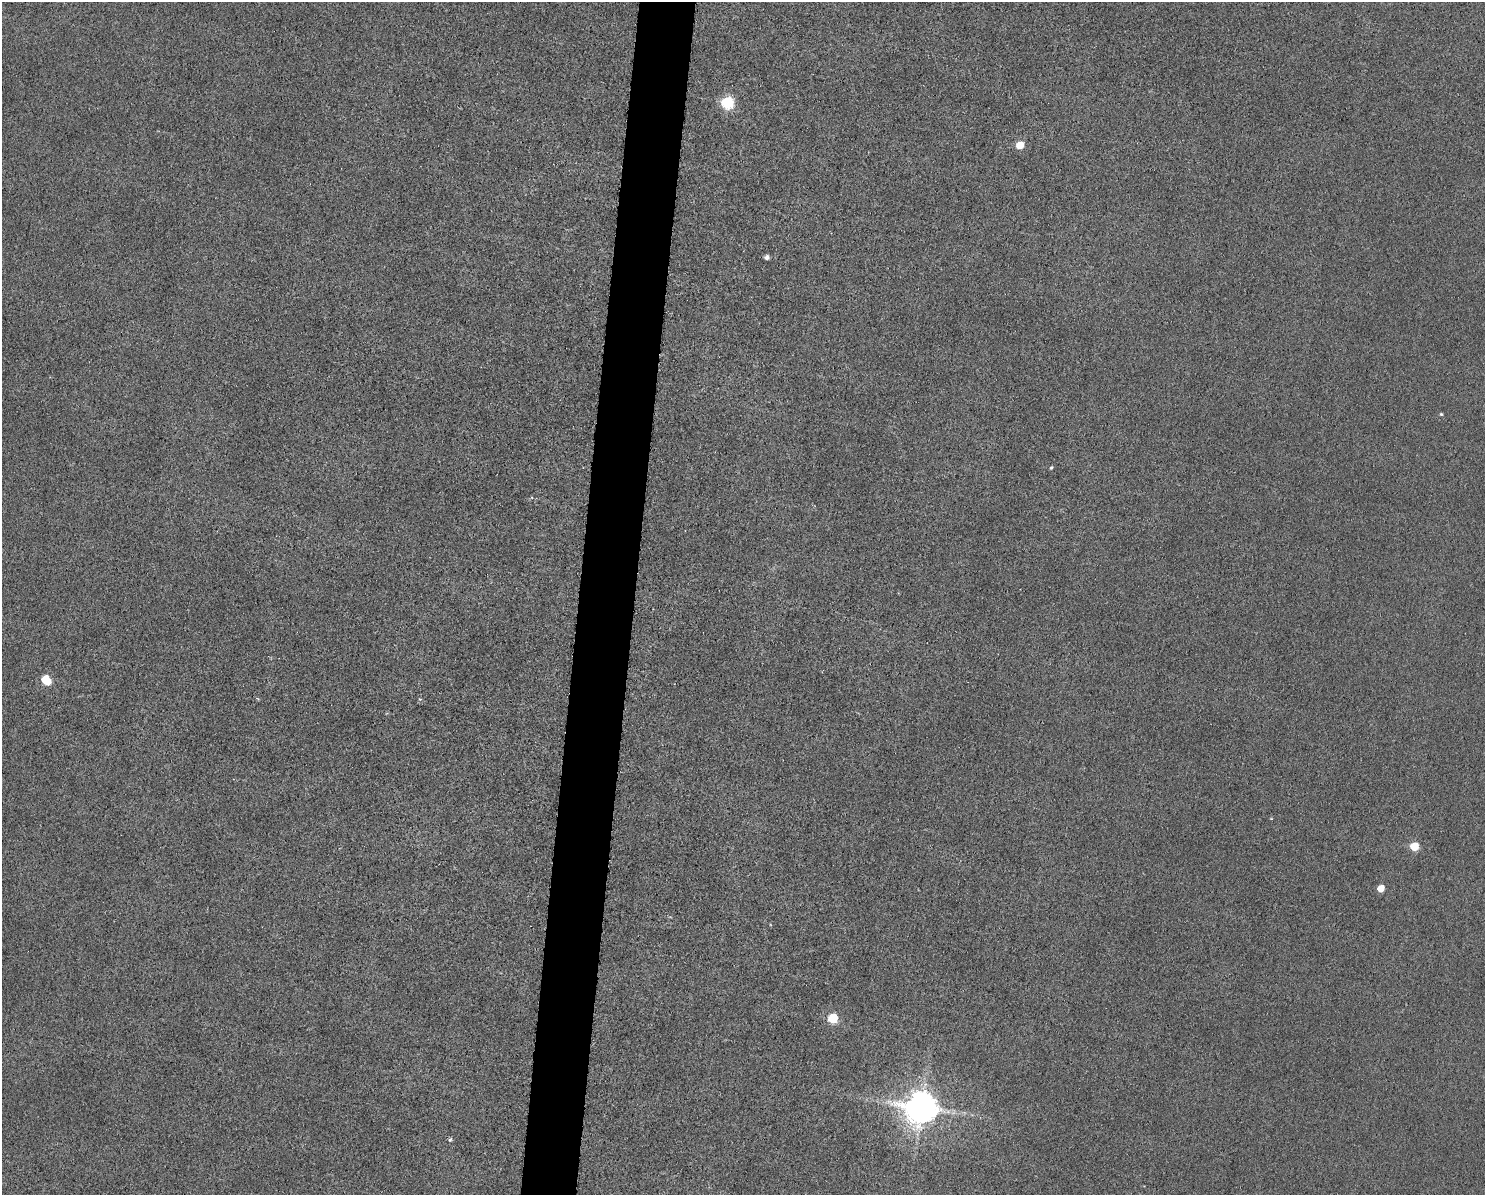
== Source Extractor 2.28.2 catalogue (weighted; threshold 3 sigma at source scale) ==
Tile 8 of 3 x 4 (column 2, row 3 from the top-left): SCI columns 1716-3198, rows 1198-2390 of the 4800 x 4779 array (HDU 1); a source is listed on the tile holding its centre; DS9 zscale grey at full resolution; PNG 1487 x 1197 px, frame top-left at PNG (2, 2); no overlay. Shown black and unused: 4% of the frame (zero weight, under 3 of 6 exposures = <1% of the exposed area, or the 3 px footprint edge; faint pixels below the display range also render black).
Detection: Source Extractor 2.28.2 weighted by HDU 2 'WHT'; one run over the whole footprint, this tile lists its part. Background 0.00826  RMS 0.0031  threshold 0.0128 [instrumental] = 3 sigma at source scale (4.09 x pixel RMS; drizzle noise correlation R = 1.36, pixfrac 0.8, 0.05/0.05 arcsec/px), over >= 5 px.
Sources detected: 11; all 11 listed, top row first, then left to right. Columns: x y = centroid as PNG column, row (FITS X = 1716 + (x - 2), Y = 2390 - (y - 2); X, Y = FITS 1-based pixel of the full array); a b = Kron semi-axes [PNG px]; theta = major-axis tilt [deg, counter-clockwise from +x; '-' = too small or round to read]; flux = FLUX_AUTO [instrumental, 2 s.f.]
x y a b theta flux
728 103 6 6 - 40
1020 145 6 5 - 7.1
767 257 5 4 - 0.99
1441 414 4 4 - 0.34
1051 468 4 3 - 0.37
45 680 8 6 -51 11
1414 846 6 5 - 10
1381 888 5 5 - 4.8
833 1019 6 5 - 20
921 1108 11 9 21 730
450 1140 5 4 - 0.48